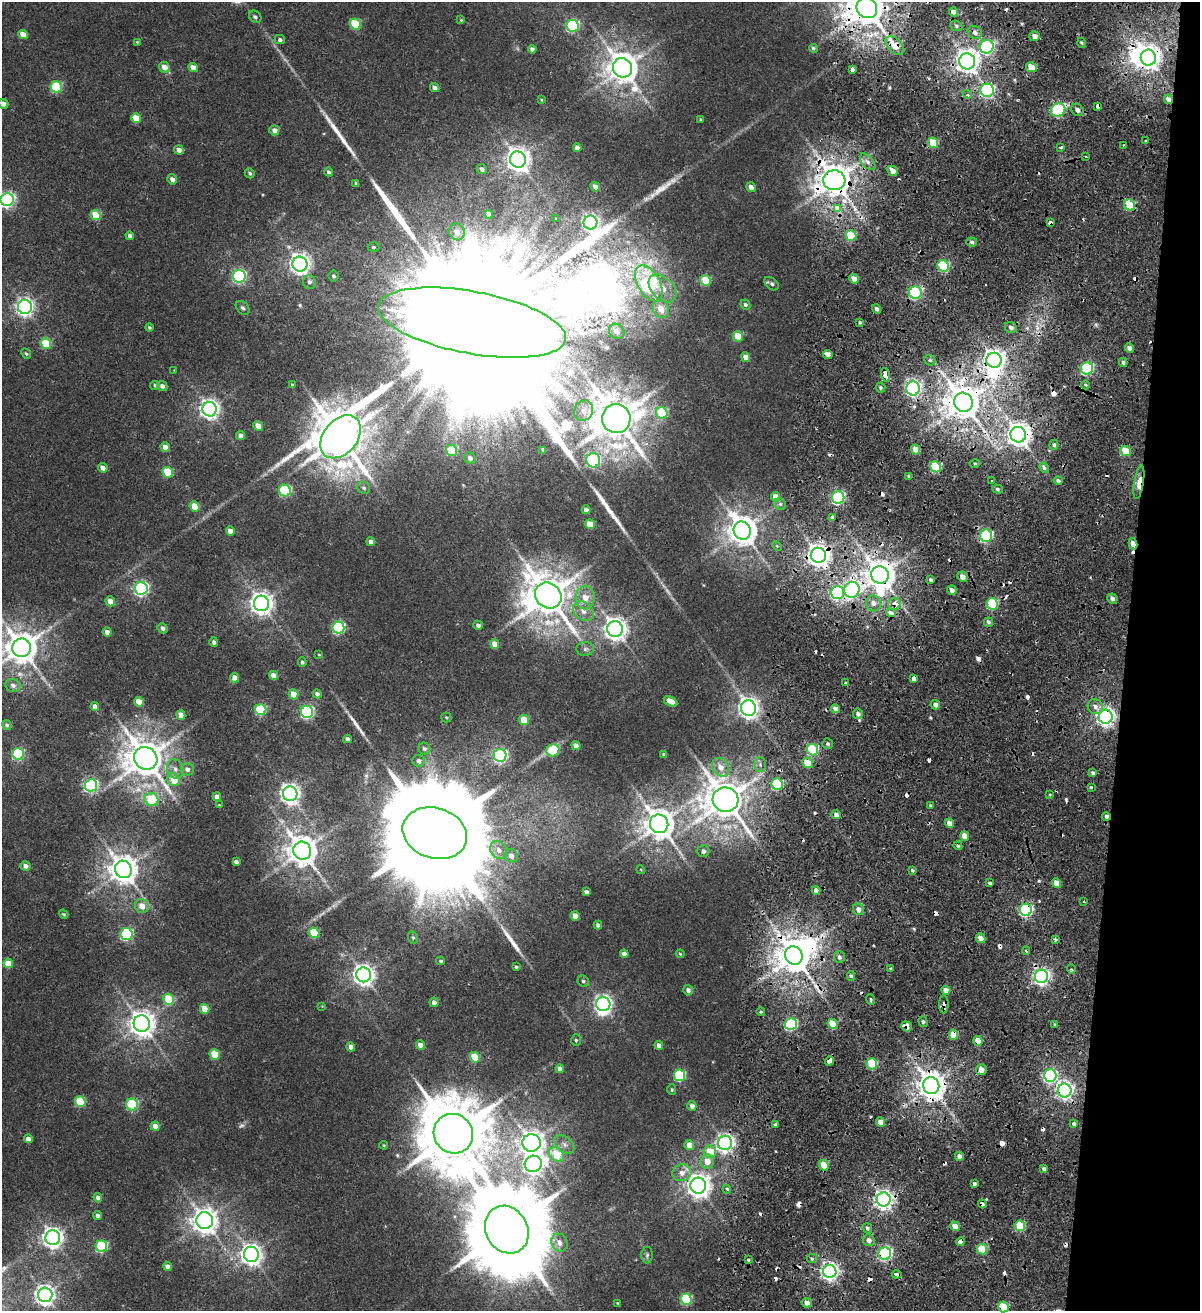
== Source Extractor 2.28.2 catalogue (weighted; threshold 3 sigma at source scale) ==
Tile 8 of 4 x 4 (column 4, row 2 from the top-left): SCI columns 3889-5086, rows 2633-3941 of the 5438 x 5254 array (HDU 1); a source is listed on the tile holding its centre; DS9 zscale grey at full resolution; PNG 1202 x 1313 px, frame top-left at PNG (2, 2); each listed source drawn as its Kron ellipse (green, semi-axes under 4 px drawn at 4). Shown black and unused: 7% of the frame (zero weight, under 2 of 4 exposures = <1% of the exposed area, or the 3 px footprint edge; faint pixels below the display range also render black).
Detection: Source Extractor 2.28.2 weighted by HDU 2 'WHT'; one run over the whole footprint, this tile lists its part. Background 0.00679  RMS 0.0025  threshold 0.0113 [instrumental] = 3 sigma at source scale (4.5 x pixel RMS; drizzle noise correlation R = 1.50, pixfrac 1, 0.0396/0.0396 arcsec/px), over >= 5 px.
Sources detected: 424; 5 too faint to see at this stretch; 6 inside a brighter object's white glare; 42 cosmic-ray / hot-pixel residue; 10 long thin detections or spike segments (spike, bleed or trail) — neither listed nor drawn; the other 361 listed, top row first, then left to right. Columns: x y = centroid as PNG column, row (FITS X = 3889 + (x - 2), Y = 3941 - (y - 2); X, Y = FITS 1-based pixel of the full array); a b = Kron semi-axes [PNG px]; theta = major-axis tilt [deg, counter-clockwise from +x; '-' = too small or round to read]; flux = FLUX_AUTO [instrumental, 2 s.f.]
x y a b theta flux
867 8 11 10 - 680
953 12 4 4 - 1.8
255 17 7 5 -44 0.53
461 20 4 4 - 0.23
355 24 6 5 - 11
573 26 6 6 - 28
956 26 6 5 - 0.49
975 32 7 6 - 1.1
23 34 5 4 - 2.7
1035 36 5 5 - 1.4
280 40 5 4 - 0.59
137 42 4 3 - 0.18
1082 43 5 3 - 0.29
895 45 11 6 -43 4.8
987 47 7 6 - 47
813 48 4 4 - 0.35
532 49 4 4 - 0.75
1148 57 8 7 - 220
967 61 8 8 - 210
164 67 5 5 - 1.9
1031 67 5 5 - 4.2
193 68 5 4 - 1.9
622 68 10 9 - 410
852 69 4 3 - 2.1
56 87 6 5 - 16
435 88 5 4 - 1
987 90 6 6 - 34
967 94 4 3 - 0.94
1168 99 5 4 - 0.95
541 100 4 3 - 0.2
3 104 5 4 - 1.2
1097 106 4 4 - 2.3
1058 110 7 6 - 33
1077 110 7 5 -48 1.1
136 118 5 4 - 3.6
701 119 3 3 - 0.29
274 130 5 5 - 1.1
1145 140 3 3 - 1.3
933 143 5 5 - 7.7
1124 145 3 2 - 0.31
1061 147 3 3 - 0.43
577 148 4 4 - 1.1
179 150 5 4 - 1.2
1085 156 3 3 - 0.75
518 160 8 7 - 220
868 162 10 5 -49 1.1
482 169 5 5 - 0.69
892 171 5 4 - 2.1
329 172 4 4 - 0.44
250 173 5 4 - 0.42
172 179 5 4 - 1
834 180 11 10 - 530
356 183 4 3 - 0.52
595 187 5 4 - 1
751 187 5 4 - 1.2
7 200 6 6 - 56
1130 205 6 5 - 9.9
838 209 4 3 - 28
489 214 4 4 - 0.9
96 215 5 5 - 6.5
556 219 3 2 - 0.18
590 222 7 7 - 80
1050 223 4 3 - 2.7
457 232 8 7 - 1.8
851 235 5 5 - 8.4
130 236 4 4 - 0.84
972 242 5 4 - 0.58
374 247 6 4 -1 0.37
300 264 7 7 - 140
943 266 6 5 - 17
239 276 6 6 - 41
334 276 5 5 - 0.42
854 279 5 4 - 2.3
705 280 5 5 - 7.4
309 282 7 6 - 0.8
649 283 20 11 -59 46
772 284 8 5 -39 0.58
662 288 16 11 -45 3.5
915 293 6 6 - 36
745 305 5 4 - 0.44
25 307 7 7 - 96
243 308 8 5 -45 0.51
661 309 9 7 -58 3.3
876 309 5 4 - 0.67
860 322 3 3 - 0.37
472 323 95 31 -10 51000
1011 327 6 5 - 0.8
149 328 4 4 - 0.32
617 331 8 7 - 1
738 336 5 5 - 5.1
46 343 5 5 - 8
1129 348 5 4 - 0.96
26 354 5 4 - 0.32
828 354 5 4 - 2.7
746 357 5 4 - 1.8
930 360 6 5 - 0.41
994 360 7 7 - 170
1123 362 4 3 - 0.49
1087 369 6 6 - 31
174 370 2 2 - 0.12
886 375 7 4 -73 3
155 385 5 4 - 0.44
292 385 4 3 - 0.26
1086 385 4 3 - 0.24
162 386 5 5 - 0.86
880 388 5 5 - 0.4
913 388 7 7 - 73
963 402 10 9 - 560
210 409 7 7 - 120
584 410 10 9 - 1.5
662 413 6 5 - 12
616 418 14 14 - 870
258 426 5 4 - 2.8
241 435 4 4 - 1
1018 435 8 7 - 230
340 437 24 17 50 1100
1054 445 5 4 - 0.51
165 447 5 4 - 1.8
915 449 5 4 - 2.3
452 450 6 5 - 7.3
543 450 4 3 - 0.47
1125 451 5 5 - 5.9
470 458 6 5 - 0.72
593 460 7 7 - 36
975 464 5 3 - 0.27
935 467 6 5 - 14
103 468 5 4 - 1.2
1044 468 6 4 -52 1.1
168 472 5 5 - 7.7
909 476 4 3 - 0.39
992 481 3 3 - 0.4
1058 481 4 4 - 0.59
1139 482 17 4 81 2.9
364 488 6 6 - 0.47
997 489 5 4 - 0.46
285 491 6 6 - 23
775 497 5 4 - 3
838 497 6 6 - 39
780 504 6 5 - 0.42
195 507 5 4 - 4.5
586 510 4 4 - 0.95
833 517 4 4 - 2.1
590 524 5 4 - 4
742 530 9 8 - 370
230 531 4 4 - 1.8
986 536 6 6 - 28
371 542 4 4 - 1.1
1133 544 5 4 - 2.8
777 546 5 4 - 0.25
818 555 7 7 - 200
880 575 9 8 - 370
962 577 5 5 - 1.5
931 580 3 3 - 1.3
141 588 6 6 - 52
852 590 8 7 - 56
952 590 5 4 - 1.1
837 592 6 6 - 39
548 595 14 12 -40 780
585 598 11 9 88 2.9
1112 599 5 5 - 0.75
110 601 5 4 - 2.4
261 603 8 7 - 170
874 603 8 7 - 1.2
894 604 6 6 - 2.2
992 604 6 5 - 15
583 611 11 8 -36 1.8
891 613 5 3 - 3.9
988 622 5 4 - 0.56
478 625 5 4 - 0.74
163 628 5 4 - 0.69
338 628 6 6 - 29
615 629 8 7 - 180
107 632 4 4 - 1.1
214 642 5 4 - 0.54
495 644 5 4 - 2.4
22 648 9 9 - 430
585 649 9 7 6 0.78
319 655 3 3 - 0.19
302 662 5 4 - 0.43
273 675 4 4 - 1.9
234 678 5 4 - 1.8
913 678 4 4 - 2.3
846 683 3 3 - 0.26
13 685 7 6 - 0.83
294 694 5 4 - 3.5
317 694 4 4 - 0.76
670 701 7 4 -30 2.7
139 702 5 4 - 3.4
935 705 5 4 - 0.92
95 707 4 4 - 1
1095 707 8 7 - 1.2
748 708 7 7 - 150
836 709 4 4 - 1.5
261 710 5 5 - 18
307 712 6 6 - 39
858 714 5 5 - 0.7
181 715 5 4 - 2.1
446 717 5 5 - 0.27
1106 717 7 7 - 120
524 720 5 5 - 5.1
7 725 5 4 - 0.44
347 739 4 4 - 0.75
828 744 5 5 - 0.5
576 746 5 4 - 1.6
424 749 6 5 - 0.6
553 750 6 6 - 11
812 750 6 5 - 19
18 754 6 5 - 23
664 754 3 3 - 0.51
500 755 6 6 - 44
146 758 12 11 - 630
419 761 6 6 - 0.81
807 763 5 5 - 4.4
760 764 7 6 - 0.61
721 767 10 8 -53 2.1
175 769 10 8 -69 1.3
187 769 6 6 - 0.94
1093 773 4 4 - 0.77
174 780 6 6 - 3.6
777 784 6 5 - 19
91 785 6 6 - 44
1091 787 3 3 - 0.91
290 794 7 7 - 130
1049 795 3 3 - 0.71
217 796 4 4 - 1.3
151 799 7 6 - 8.5
726 800 13 12 - 710
219 805 3 3 - 0.15
930 806 3 3 - 0.36
836 815 5 4 - 0.97
1106 816 4 4 - 1.6
949 823 5 4 - 2.1
659 824 9 9 - 410
435 833 33 25 -18 11000
965 836 5 4 - 2.3
958 846 4 3 - 0.37
499 850 9 8 - 1.5
302 851 9 8 - 390
703 851 6 6 - 0.87
511 856 7 6 - 1.2
236 862 4 4 - 0.83
26 866 5 4 - 1.1
123 869 9 8 - 330
641 870 4 3 - 0.17
912 870 4 4 - 0.36
990 883 3 3 - 0.66
1057 883 5 4 - 2.2
816 890 4 4 - 1.4
586 892 4 4 - 0.74
1084 902 3 3 - 0.64
142 906 7 6 - 2.4
858 909 6 5 - 1.4
1026 910 6 6 - 38
64 914 5 3 - 0.28
575 916 5 4 - 1.8
598 925 4 4 - 0.63
314 933 5 5 - 9.2
126 934 6 6 - 28
413 937 6 4 -68 0.35
981 938 5 4 - 1.8
1055 939 4 3 - 0.54
1026 951 4 3 - 0.41
624 954 4 4 - 0.95
680 954 4 3 - 0.23
794 955 9 8 - 540
839 957 6 5 - 0.63
441 961 4 3 - 0.3
8 963 5 4 - 4
516 967 3 3 - 0.36
891 969 4 3 - 0.52
1071 969 5 3 - 0.29
364 975 7 7 - 150
851 976 5 4 - 0.43
1041 976 6 6 - 86
583 981 6 5 - 0.46
688 990 5 5 - 0.75
946 990 4 4 - 1.9
169 999 5 5 - 8.6
870 999 5 3 - 0.27
434 1002 5 4 - 1
603 1004 7 7 - 86
944 1004 9 4 89 0.89
322 1006 4 4 - 0.16
205 1009 5 4 - 4.5
761 1012 4 3 - 0.27
923 1022 5 4 - 0.51
142 1023 8 8 - 250
791 1024 6 6 - 28
833 1024 5 5 - 6.6
1055 1024 3 3 - 0.32
907 1026 5 5 - 1.9
953 1035 5 4 - 4.3
576 1040 6 5 - 0.32
978 1041 5 4 - 2.8
420 1045 5 4 - 1.6
659 1045 4 4 - 1.4
351 1047 4 4 - 1.1
215 1054 5 5 - 6.6
475 1057 5 4 - 5.9
829 1061 5 3 - 3.3
872 1064 5 5 - 12
560 1069 4 4 - 1.1
981 1070 5 5 - 1.9
680 1075 6 5 - 18
1050 1075 6 6 - 42
931 1086 8 8 - 340
672 1090 5 4 - 0.33
1065 1090 7 7 - 89
80 1102 5 5 - 10
132 1104 6 6 - 15
692 1106 5 4 - 1.2
880 1122 5 4 - 2.1
1073 1123 3 3 - 5.7
776 1124 4 3 - 2.2
155 1126 5 4 - 2.1
453 1134 20 19 - 2100
28 1139 4 4 - 1.4
531 1143 9 9 - 220
725 1143 7 7 - 92
564 1144 11 7 -39 1.2
384 1145 4 3 - 0.23
689 1145 5 5 - 2.2
710 1152 6 6 - 5
556 1154 8 6 -37 6.5
959 1156 4 4 - 0.99
707 1161 7 6 - 2.6
533 1164 9 8 - 130
824 1165 5 4 - 5.1
1044 1169 4 3 - 0.52
682 1173 9 8 - 1.7
974 1183 4 3 - 0.98
698 1186 8 7 - 200
727 1189 4 3 - 0.36
98 1198 5 4 - 0.84
884 1199 7 7 - 120
982 1204 4 3 - 1.8
98 1215 4 4 - 0.75
205 1221 8 8 - 250
955 1226 5 4 - 2.7
1020 1226 5 5 - 12
867 1228 5 4 - 0.58
507 1230 25 21 -61 3500
53 1238 7 7 - 140
869 1240 6 5 - 1.3
960 1241 4 4 - 2.9
560 1243 9 8 - 1.5
101 1246 6 5 - 24
982 1249 5 5 - 8.4
251 1254 7 7 - 150
885 1254 6 6 - 49
647 1255 8 5 88 0.55
748 1259 3 3 - 1.3
812 1259 5 4 - 0.38
167 1266 5 4 - 1
830 1271 6 6 - 100
897 1274 5 3 - 1.9
45 1295 7 7 - 130
686 1299 6 5 - 15
618 1303 3 2 - 0.18
807 1303 5 4 - 1.5
1003 1307 5 5 - 11
Overlapping masked pixels (flux is a lower limit): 46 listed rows (the first 20) at x y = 867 8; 895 45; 1148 57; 1031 67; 987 90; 1168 99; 1097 106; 1058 110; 834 180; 1050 223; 994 360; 886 375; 913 388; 963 402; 1018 435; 1139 482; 833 517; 1133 544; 818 555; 880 575
Isophote crosses this tile's border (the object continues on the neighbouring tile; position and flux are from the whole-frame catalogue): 5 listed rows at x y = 867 8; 3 104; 7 200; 22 648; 1003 1307